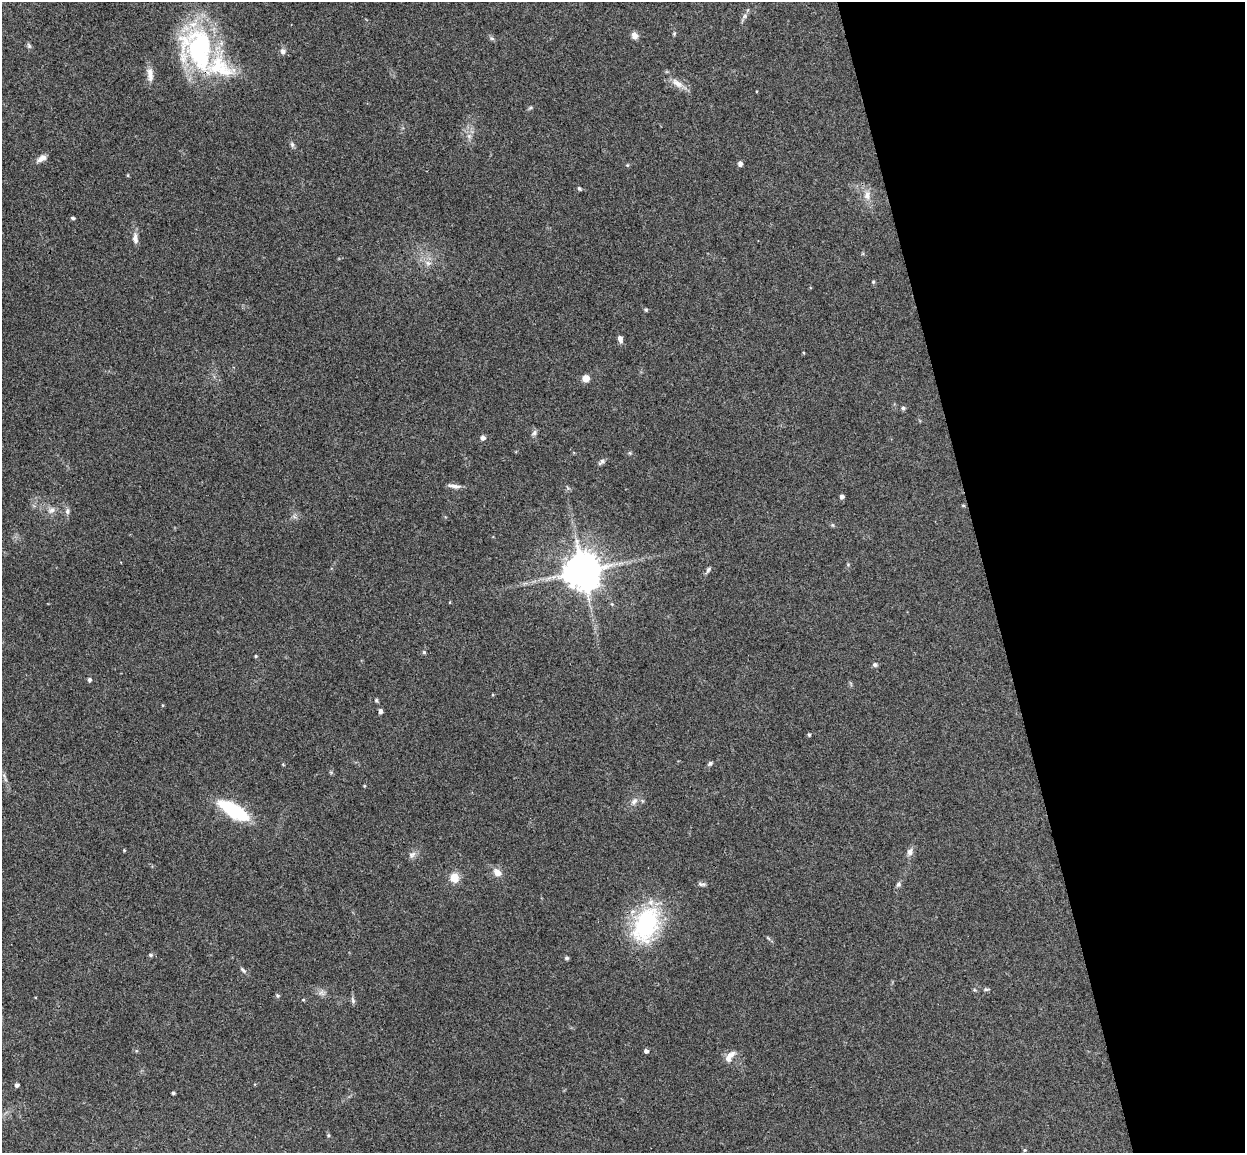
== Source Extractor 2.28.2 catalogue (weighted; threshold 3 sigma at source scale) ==
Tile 12 of 4 x 4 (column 4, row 3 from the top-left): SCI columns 3787-5029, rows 1305-2455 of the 5085 x 5029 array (HDU 1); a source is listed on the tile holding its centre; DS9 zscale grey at full resolution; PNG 1247 x 1155 px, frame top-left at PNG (2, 2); no overlay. Shown black and unused: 21% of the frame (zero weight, under 3 of 4 exposures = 5% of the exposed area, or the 3 px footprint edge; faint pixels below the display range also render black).
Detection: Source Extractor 2.28.2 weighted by HDU 2 'WHT'; one run over the whole footprint, this tile lists its part. Background 0.0705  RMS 0.0076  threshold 0.0343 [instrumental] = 3 sigma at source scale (4.5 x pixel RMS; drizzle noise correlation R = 1.50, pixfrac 1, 0.05/0.05 arcsec/px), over >= 5 px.
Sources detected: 68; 1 inside a brighter listed object's ellipse — not listed separately; the other 67 listed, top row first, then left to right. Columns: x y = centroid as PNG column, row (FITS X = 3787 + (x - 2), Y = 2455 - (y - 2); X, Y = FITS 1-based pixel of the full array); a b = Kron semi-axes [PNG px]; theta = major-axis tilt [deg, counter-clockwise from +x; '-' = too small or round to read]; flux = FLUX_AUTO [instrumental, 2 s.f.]
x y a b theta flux
745 16 7 5 48 1.9
674 34 5 4 - 0.91
634 36 8 6 -76 4.2
492 39 6 4 -20 1.2
29 46 9 4 -55 1.4
198 49 56 40 -71 110
283 51 8 7 - 2.4
150 75 20 7 -84 5.9
677 83 18 8 -36 6.8
530 108 6 4 19 1
292 145 8 5 -64 1.6
42 158 14 7 30 3.8
740 164 5 4 - 3.1
627 165 5 4 - 0.83
128 175 5 3 - 0.7
579 188 5 4 - 1.1
867 195 14 8 -89 5.5
73 218 5 3 - 1.3
135 238 13 7 -85 3.9
428 263 9 6 -13 2.8
873 282 5 4 - 0.92
646 310 5 5 - 0.89
620 339 8 5 -71 2.9
586 378 6 6 - 6.4
903 408 5 4 - 1.8
534 433 8 6 74 1.9
483 438 5 5 - 2.5
602 461 8 7 - 2
454 486 18 5 -8 3.3
842 497 5 5 - 2.2
963 505 5 3 - 0.71
51 510 9 8 - 3.4
67 511 8 6 88 2
708 570 8 5 60 1.6
582 571 10 10 - 2100
424 652 4 4 - 1.1
256 656 4 3 - 0.82
875 665 6 6 - 1.6
89 679 5 4 - 1.6
376 700 5 5 - 0.93
380 711 6 5 - 1.9
809 735 4 3 - 1.1
710 763 6 5 - 1.6
364 786 5 3 - 0.6
634 801 11 7 40 3.3
234 810 23 9 -31 71
124 850 3 3 - 0.7
910 852 9 8 - 3.3
412 854 11 7 30 2.9
497 872 11 8 -43 5.3
454 878 9 8 - 10
702 884 12 5 -4 1.9
898 884 7 6 - 1.7
646 925 48 29 66 72
151 955 6 5 - 1.1
567 958 4 4 - 1.5
243 970 10 4 -49 1.7
986 989 6 4 18 1.1
277 996 6 5 - 1.1
303 1000 5 3 - 0.65
353 1001 8 5 -74 1.7
646 1051 4 4 - 2.1
730 1056 19 8 52 5.6
16 1085 4 4 - 1.8
173 1093 3 3 - 1.2
328 1135 6 3 -72 0.94
1025 1150 5 5 - 0.9
Overlapping masked pixels (flux is a lower limit): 1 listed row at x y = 198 49